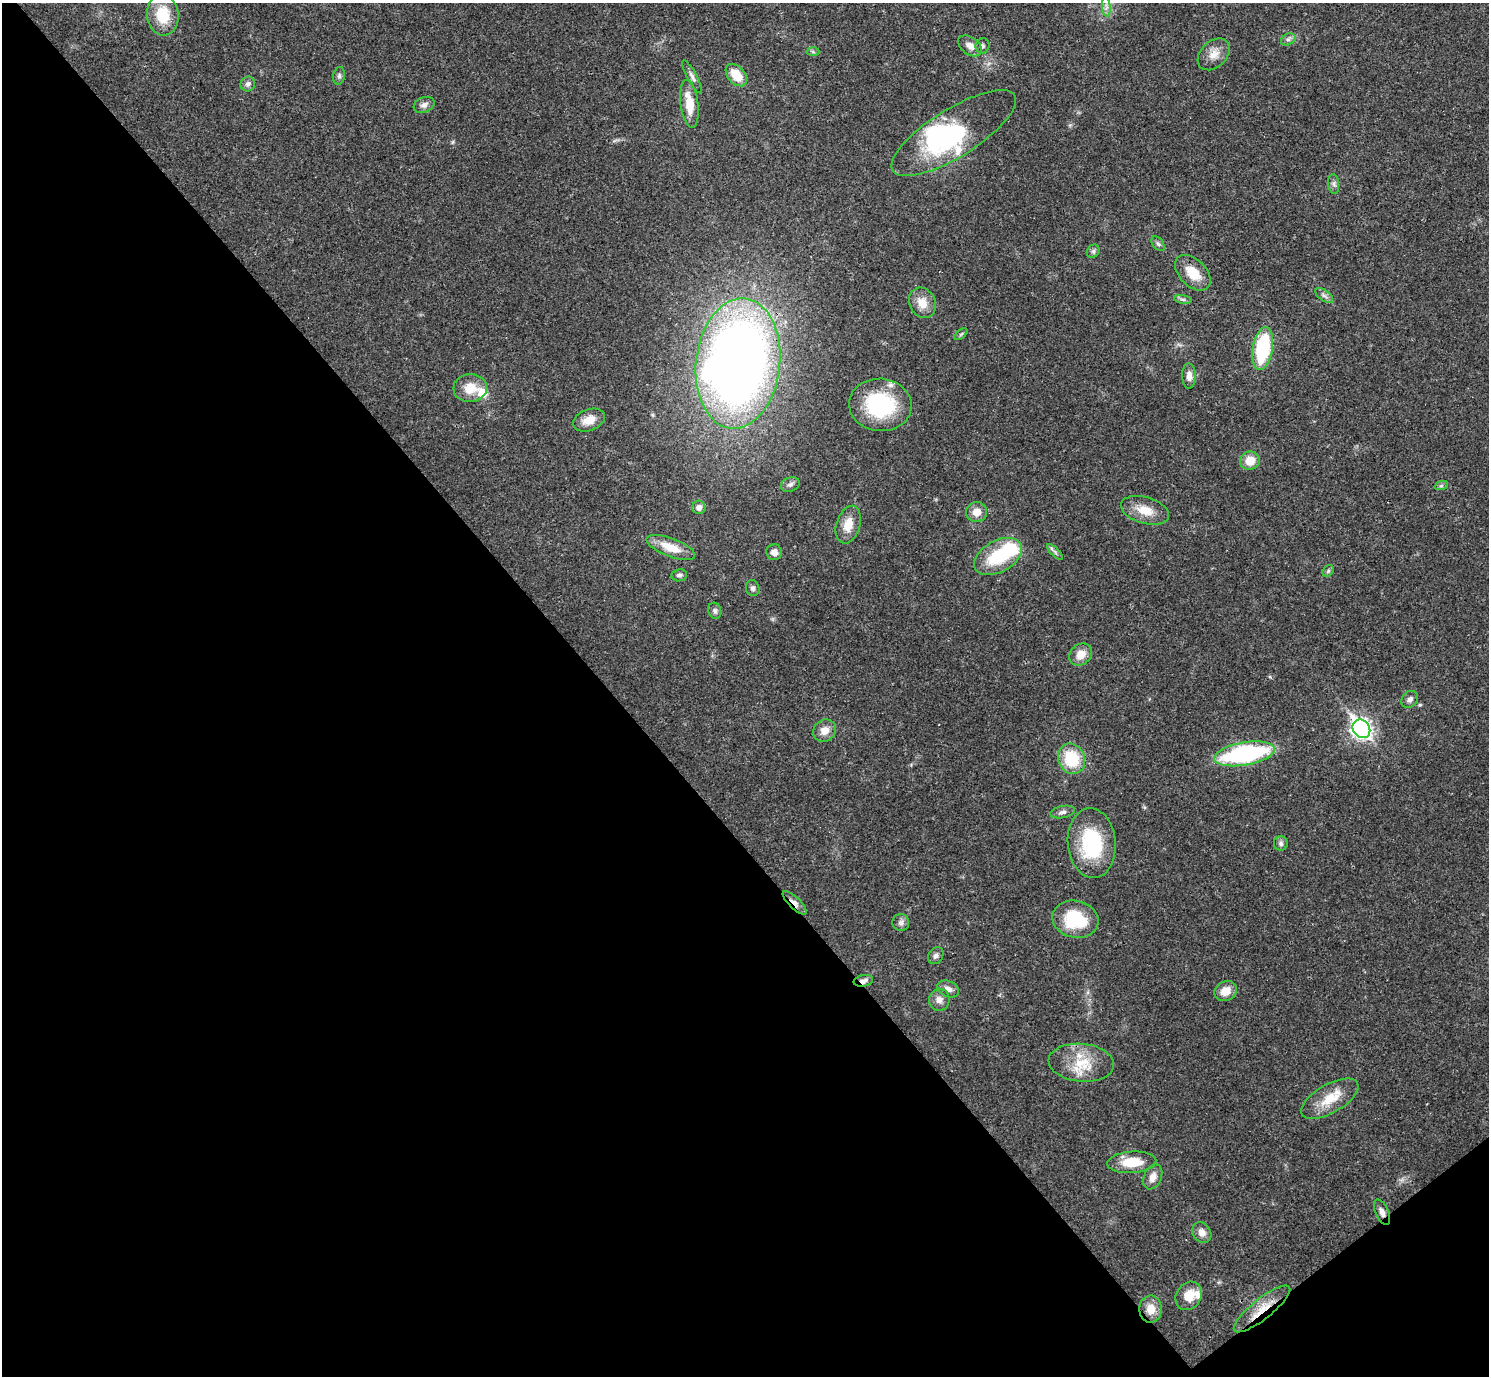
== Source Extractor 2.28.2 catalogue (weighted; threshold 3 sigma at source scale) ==
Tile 14 of 4 x 4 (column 2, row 4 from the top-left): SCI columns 1489-2975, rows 157-1530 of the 5953 x 5950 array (HDU 1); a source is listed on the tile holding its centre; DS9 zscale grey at full resolution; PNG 1491 x 1378 px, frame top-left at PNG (2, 3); each listed source drawn as its Kron ellipse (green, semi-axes under 4 px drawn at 4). Shown black and unused: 43% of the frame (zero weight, under 3 of 4 exposures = <1% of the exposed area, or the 3 px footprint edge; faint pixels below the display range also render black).
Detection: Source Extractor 2.28.2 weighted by HDU 2 'WHT'; one run over the whole footprint, this tile lists its part. Background 0.0361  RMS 0.0026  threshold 0.0118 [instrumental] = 3 sigma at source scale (4.5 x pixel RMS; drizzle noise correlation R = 1.50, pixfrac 1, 0.05/0.05 arcsec/px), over >= 5 px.
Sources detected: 76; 3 inside a brighter object's white glare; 1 cosmic-ray / hot-pixel residue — neither listed nor drawn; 3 inside a brighter listed object's ellipse — not listed separately; the other 69 listed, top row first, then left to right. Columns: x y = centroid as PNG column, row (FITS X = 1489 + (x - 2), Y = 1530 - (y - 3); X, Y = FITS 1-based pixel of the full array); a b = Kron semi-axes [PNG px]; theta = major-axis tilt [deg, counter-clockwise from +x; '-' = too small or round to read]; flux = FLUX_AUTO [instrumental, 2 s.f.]
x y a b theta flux
1106 7 10 4 -85 0.89
163 15 20 16 -84 8.7
1288 39 8 5 29 0.7
970 46 13 8 -38 2.2
982 46 8 7 - 0.75
813 52 6 4 -2 0.46
1214 54 18 13 45 3.1
736 75 13 8 -47 5.2
339 76 9 6 81 0.69
692 77 18 5 -61 1.1
248 84 7 7 - 0.98
689 104 24 9 -83 5.8
424 105 11 7 24 1.3
954 133 72 24 32 33
1334 184 10 5 -82 0.81
1158 244 8 5 -54 0.67
1093 251 7 6 - 0.61
1193 273 21 13 -46 6
1324 296 10 5 -36 0.88
1183 299 9 4 -9 0.6
922 303 16 13 -62 3.6
961 334 7 4 37 0.4
1263 348 22 10 80 23
738 363 65 42 83 260
1189 376 12 7 -89 1.9
470 388 16 14 5 5.2
880 405 31 26 -5 24
589 420 17 10 21 3.4
1250 461 10 9 - 4.2
790 484 10 7 23 1
1441 486 7 4 18 0.47
699 507 7 6 - 1.3
1145 510 25 13 -16 5
976 512 10 10 - 2.6
848 525 19 11 72 4.1
671 547 26 9 -21 5.6
774 552 8 7 - 1.8
1055 552 10 4 -45 0.64
998 556 26 15 29 14
1328 571 6 5 - 0.5
679 575 8 6 7 0.73
753 588 8 6 -74 0.71
715 611 8 6 -73 0.79
1081 654 12 10 40 3.1
1410 699 9 7 48 1.1
1361 729 10 8 -51 120
825 731 12 10 35 2.7
1245 754 31 11 10 42
1072 759 15 13 -67 11
1063 812 12 6 11 1
1092 843 35 24 -85 19
1281 844 7 7 - 0.77
795 903 16 5 -45 1.8
1075 919 23 18 -13 13
901 923 8 8 - 1.1
936 956 9 7 55 0.94
863 981 10 6 10 1.2
948 989 11 8 -25 1.6
1226 991 12 9 27 3.4
939 1000 11 10 - 1.8
1081 1063 33 19 -5 9
1330 1099 32 14 30 6.7
1132 1162 24 10 4 6.9
1153 1177 13 8 66 2.2
1382 1212 13 6 -66 1.5
1202 1233 11 9 -56 1.9
1189 1296 15 12 56 4.2
1151 1309 13 11 89 3.5
1262 1309 35 10 38 6
Overlapping masked pixels (flux is a lower limit): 4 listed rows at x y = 795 903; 863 981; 1382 1212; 1262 1309